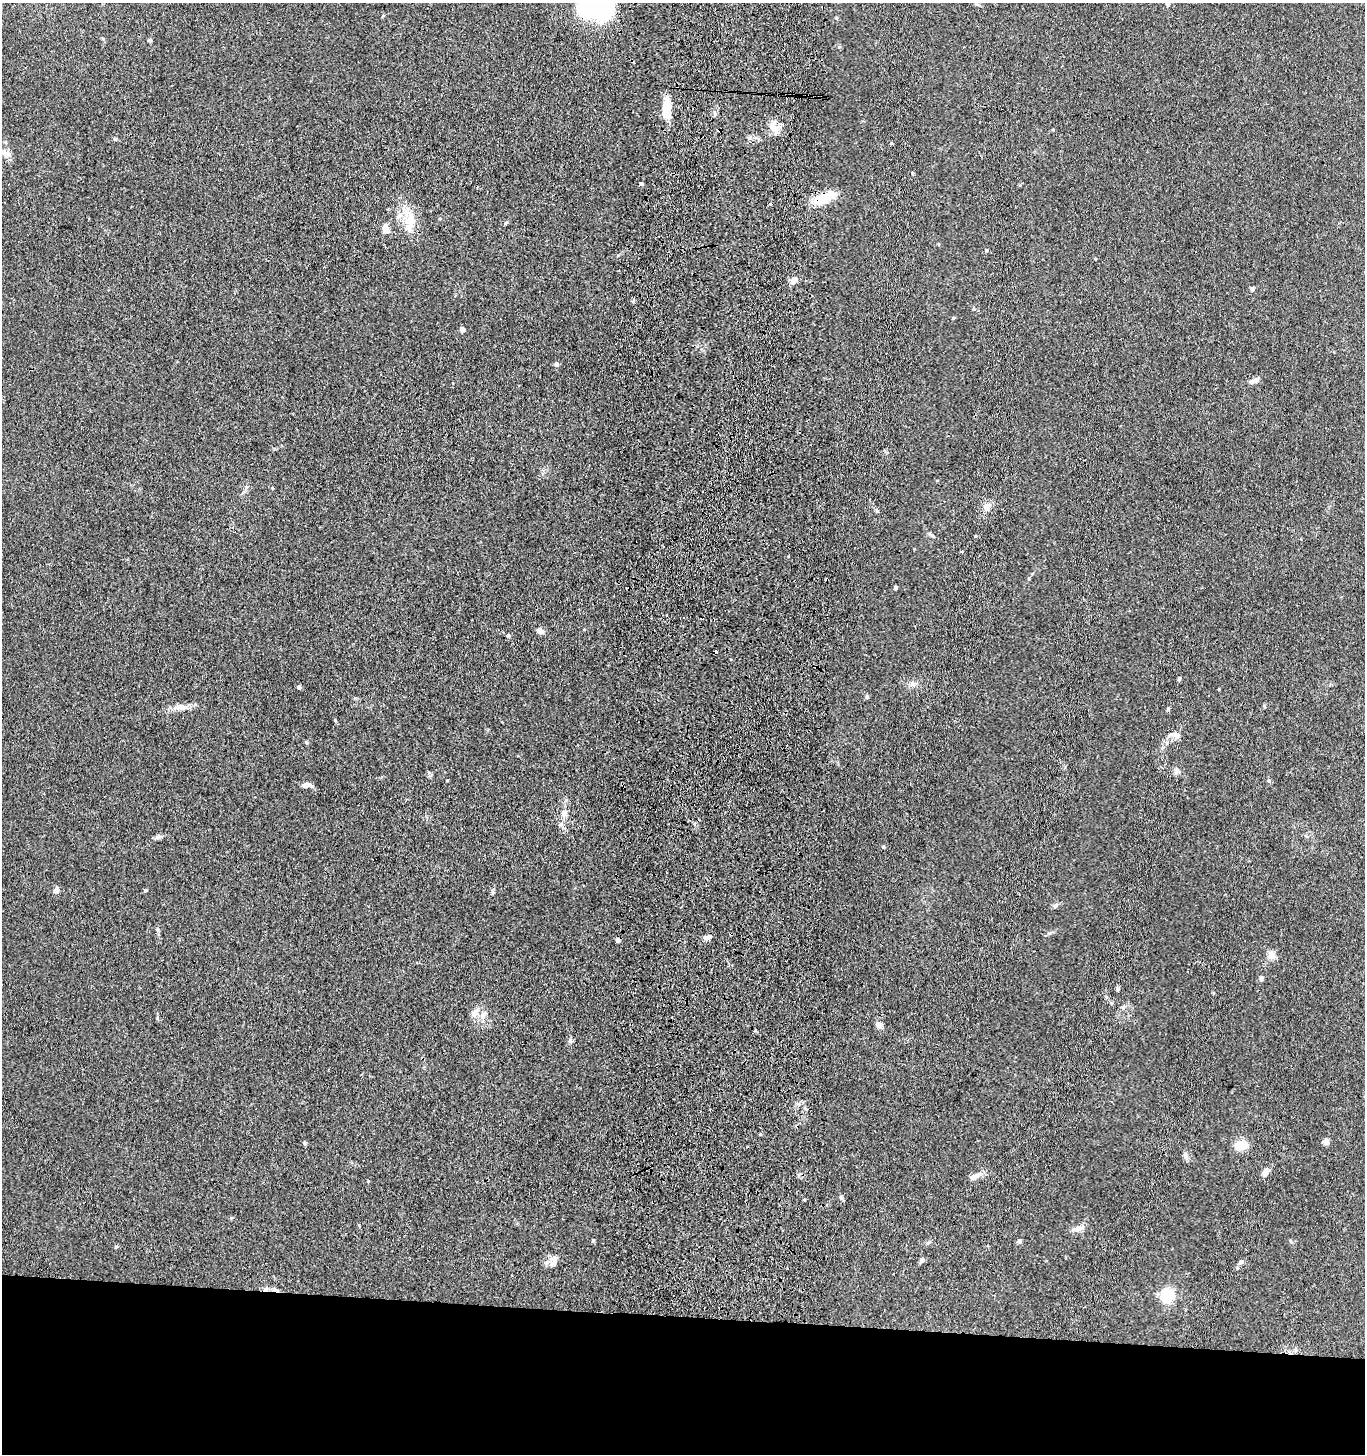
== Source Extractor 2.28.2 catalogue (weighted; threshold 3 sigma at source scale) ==
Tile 8 of 3 x 3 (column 2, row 3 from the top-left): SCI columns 1570-2932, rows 3-1454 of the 4543 x 4361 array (HDU 1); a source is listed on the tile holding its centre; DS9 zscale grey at full resolution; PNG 1367 x 1456 px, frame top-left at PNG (2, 3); no overlay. Shown black and unused: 10% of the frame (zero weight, under 3 of 4 exposures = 5% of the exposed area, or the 3 px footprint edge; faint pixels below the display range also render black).
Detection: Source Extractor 2.28.2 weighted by HDU 2 'WHT'; one run over the whole footprint, this tile lists its part. Background 0.0374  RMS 0.0047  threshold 0.0213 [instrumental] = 3 sigma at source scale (4.5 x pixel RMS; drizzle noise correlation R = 1.50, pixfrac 1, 0.05/0.05 arcsec/px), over >= 5 px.
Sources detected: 76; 1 inside a brighter object's white glare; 2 cosmic-ray / hot-pixel residue — not listed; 3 inside a brighter listed object's ellipse — not listed separately; the other 70 listed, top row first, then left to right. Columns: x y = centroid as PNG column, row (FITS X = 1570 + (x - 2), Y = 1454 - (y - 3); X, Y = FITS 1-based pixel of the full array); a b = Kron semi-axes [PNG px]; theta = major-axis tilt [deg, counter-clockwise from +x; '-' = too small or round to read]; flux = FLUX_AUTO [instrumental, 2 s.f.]
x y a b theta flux
1168 4 7 5 -87 1.1
608 5 37 24 -73 26
837 18 5 3 - 0.47
149 40 6 4 33 0.58
666 109 25 9 89 10
774 128 17 8 -36 4.3
1053 130 5 3 - 0.43
891 143 5 4 - 0.41
8 154 12 6 -38 2.1
912 173 4 3 - 0.52
641 184 4 4 - 0.77
824 198 31 11 25 11
410 223 29 15 79 10
386 229 10 7 -86 4.1
794 280 8 6 45 2.9
1252 288 6 5 - 0.97
953 318 5 3 - 0.46
462 329 5 5 - 2
556 364 5 5 - 1.6
1254 380 14 6 22 2.3
272 488 5 4 - 0.47
988 506 11 9 68 2.9
932 535 6 4 -20 0.74
895 587 4 4 - 0.93
540 631 7 5 -25 3.2
508 636 5 4 - 0.92
1179 679 6 3 71 0.55
913 684 9 5 -62 1.5
299 687 4 4 - 1.4
867 697 5 5 - 0.83
179 707 15 8 -6 3.4
1168 709 5 4 - 0.58
1175 735 18 7 -8 2.8
306 742 5 4 - 0.64
1176 770 9 6 -83 1.9
447 780 3 2 - 0.43
306 785 12 6 7 2.1
564 813 10 8 70 2.6
883 847 5 4 - 0.59
56 890 6 6 - 2
145 890 5 4 - 0.54
1055 906 8 5 51 1.1
157 929 6 4 -89 0.74
731 934 3 3 - 1.1
707 938 7 6 - 1.5
618 940 4 4 - 2.2
1272 955 11 10 - 2.8
1261 978 7 4 82 1.2
1117 989 6 4 -72 0.71
475 1012 12 8 53 2.9
157 1018 6 3 -72 0.57
879 1025 7 6 - 2.8
570 1040 7 5 88 1.3
1326 1141 8 6 66 1.8
305 1143 5 5 - 0.73
1241 1145 15 9 5 7.4
1185 1156 9 6 -69 1.4
1265 1172 10 6 55 3.1
979 1174 13 6 26 2.3
841 1197 6 5 - 0.87
804 1199 5 3 - 0.44
1078 1229 10 7 17 3.1
593 1241 5 4 - 0.75
1019 1241 6 5 - 1.1
116 1247 6 4 2 0.52
555 1259 17 7 72 2.6
922 1260 7 5 51 1.2
1242 1262 6 5 - 1.1
265 1289 7 4 46 1.1
1167 1295 6 6 - 74
Overlapping masked pixels (flux is a lower limit): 4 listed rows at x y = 824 198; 731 934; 618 940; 265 1289
Isophote crosses this tile's border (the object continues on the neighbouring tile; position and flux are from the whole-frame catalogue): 2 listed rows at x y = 1168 4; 608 5
Unlisted compact peaks at least as high as the median listed source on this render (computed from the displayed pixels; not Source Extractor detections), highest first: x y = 335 720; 159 837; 986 250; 115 139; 368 1181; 975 536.